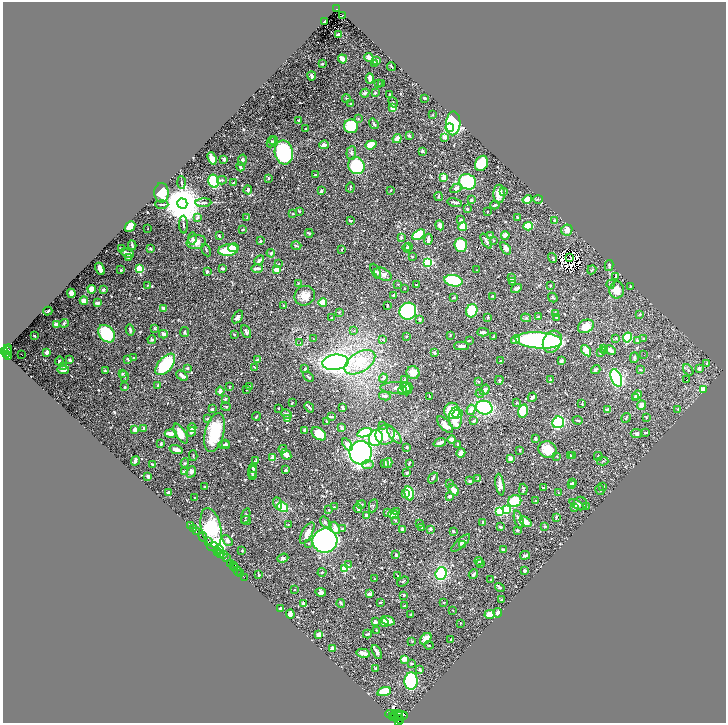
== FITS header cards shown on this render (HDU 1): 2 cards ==
NAXIS1  =                 1447
NAXIS2  =                 1441

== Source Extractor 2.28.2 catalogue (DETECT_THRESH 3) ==
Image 1447 x 1441 px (HDU 1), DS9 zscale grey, zoomed out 1/2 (1 PNG px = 2 x 2 image px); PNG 728 x 725 px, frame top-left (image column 2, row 1441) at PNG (3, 2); each listed source drawn as its Kron ellipse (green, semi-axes under 4 px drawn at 4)
Background 0.359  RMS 0.0064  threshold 0.0191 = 3 sigma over >= 5 px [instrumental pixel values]
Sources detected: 792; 78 cannot appear on this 1/2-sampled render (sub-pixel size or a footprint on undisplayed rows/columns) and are neither listed nor drawn; of the other 714, the 500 brightest by FLUX_AUTO listed and drawn (214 fainter detections omitted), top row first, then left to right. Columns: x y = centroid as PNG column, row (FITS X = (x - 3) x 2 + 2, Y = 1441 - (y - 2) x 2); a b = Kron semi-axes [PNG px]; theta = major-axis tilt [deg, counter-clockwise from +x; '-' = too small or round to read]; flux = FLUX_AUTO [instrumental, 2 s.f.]
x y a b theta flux
337 9 3 2 - 33
343 15 2 2 - 1.4
324 22 3 2 - 2
338 34 3 2 - 7.9
369 57 4 3 - 6.9
343 59 4 2 - 12
377 61 4 3 - 3.9
374 63 3 3 - 2.3
322 64 2 2 - 1.4
391 66 4 1 - 1.4
312 76 4 2 - 4.8
370 78 5 3 - 8.4
378 84 2 2 - 1.6
381 84 3 2 - 2.3
365 93 5 4 - 2.5
375 93 2 2 - 6.2
390 94 2 2 - 1.2
346 98 4 3 - 1.1
424 98 3 2 - 2.2
393 102 5 2 - 0.89
350 104 3 2 - 1.5
393 108 4 3 - 9.9
433 115 2 2 - 2.7
358 118 3 3 - 0.91
299 120 3 3 - 1.9
453 123 12 7 87 220
374 124 5 3 - 2.2
351 126 7 7 - 43
450 128 4 3 - 38
305 129 2 2 - 1.2
409 136 3 2 - 1.9
445 137 4 3 - 6.3
397 139 5 3 - 10
274 141 4 3 - 1.3
271 142 6 4 67 1.9
324 145 5 3 - 6.4
371 145 5 3 - 32
422 151 2 2 - 8.4
284 152 12 9 -78 210
351 153 7 5 83 3.5
212 158 6 4 -68 17
224 159 4 3 - 2.3
242 160 6 3 77 4
481 163 8 6 63 43
356 166 9 8 - 77
240 167 4 2 - 4.4
315 175 2 2 - 1.1
444 177 4 3 - 9.6
269 178 3 2 - 1.4
222 180 5 3 - 2.8
214 181 6 5 - 130
181 182 6 2 -86 1.7
468 182 8 7 - 73
233 183 3 2 - 2.2
350 187 5 2 - 1
456 188 6 4 31 3.6
248 190 4 3 - 2.8
391 190 3 2 - 0.94
321 191 3 3 - 2.5
504 191 4 2 - 0.89
161 193 10 7 -88 29
499 194 9 5 90 14
438 197 4 2 - 0.88
527 199 5 4 - 15
538 199 5 2 - 1
471 200 3 3 - 1.7
455 202 7 2 -13 3.2
182 203 5 5 - 5700
203 203 8 3 3 2.5
162 204 7 2 0 1.9
495 205 4 2 - 3.8
467 209 3 3 - 1.4
488 211 2 2 - 1.1
299 212 4 3 - 0.98
293 213 3 2 - 0.9
197 217 4 3 - 3.2
247 217 3 2 - 1.2
517 218 2 2 - 1.1
461 220 4 2 - 1.6
350 221 2 2 - 2.4
555 221 2 2 - 1.9
183 225 9 3 -88 2.5
440 225 5 3 - 6.5
463 226 4 3 - 16
528 226 4 4 - 34
130 227 6 4 50 19
148 229 2 2 - 0.93
243 230 3 2 - 2.1
567 230 5 5 - 8
309 233 4 2 - 1.8
419 235 7 4 33 47
490 235 4 2 - 0.88
505 235 4 3 - 6.9
219 236 3 3 - 0.99
401 237 3 3 - 2.3
192 239 6 4 81 2.9
428 239 5 2 - 6.1
493 240 3 2 - 1.1
260 241 4 3 - 1.6
486 241 8 3 -57 3.8
196 242 9 7 9 9.4
132 245 5 2 - 1.7
461 245 7 6 - 60
296 246 5 2 - 1.6
409 246 2 2 - 2.1
121 248 3 2 - 2
233 248 5 4 - 6.9
407 248 4 3 - 2.8
506 248 7 4 -54 6
150 249 3 2 - 3.2
342 249 4 3 - 1.2
206 250 6 2 -63 1.1
228 250 10 6 9 48
127 253 7 3 -19 7.7
271 253 4 3 - 1.8
412 256 2 2 - 1.3
128 257 3 2 - 3.2
570 257 2 1 - 0.9
552 258 5 3 - 1.7
259 260 5 3 - 3.3
428 262 3 3 - 180
279 264 3 2 - 0.84
609 265 5 4 - 1.4
223 268 3 2 - 4.1
257 268 6 3 3 4.5
100 269 6 3 -64 10
140 269 3 3 - 39
121 270 2 2 - 1.6
277 270 3 3 - 27
476 270 2 2 - 0.93
592 270 5 2 - 1.1
207 271 2 2 - 2.5
376 271 8 4 -63 2.7
383 274 9 5 -29 5.7
616 277 3 3 - 0.86
512 278 4 2 - 4
453 281 9 5 -13 93
512 281 2 2 - 4
299 283 3 3 - 0.97
398 284 3 2 - 1.2
611 284 4 4 - 1.9
147 285 4 2 - 0.85
416 285 3 2 - 1.8
550 286 3 3 - 1.1
631 287 3 3 - 0.9
404 288 2 2 - 0.93
516 288 5 3 - 3.4
92 289 4 3 - 13
103 290 2 2 - 7.7
617 290 8 7 - 17
71 293 4 3 - 11
305 296 10 9 - 12
394 296 4 3 - 2
493 296 3 2 - 2.4
454 297 3 2 - 1.3
553 297 5 3 - 1.3
84 300 4 3 - 11
98 303 4 2 - 7.3
323 303 4 3 - 18
387 305 4 2 - 0.99
284 306 2 2 - 1.5
164 308 4 3 - 4.3
48 311 4 2 - 1.6
408 311 9 8 - 210
472 311 7 5 65 54
339 312 3 3 - 1.1
555 313 4 3 - 1.2
640 314 3 3 - 1.4
238 317 7 4 56 4.6
488 317 4 3 - 1.5
538 317 3 3 - 2.1
557 317 4 2 - 2.5
331 318 2 2 - 0.88
526 318 5 4 - 1.9
420 319 4 3 - 1.8
64 323 5 4 - 1.8
56 324 4 4 - 6.6
586 326 8 6 29 14
155 328 3 3 - 1.8
130 330 6 2 -78 2.6
354 331 4 3 - 1
184 332 5 3 - 2.2
246 332 7 3 -64 3.2
483 332 6 2 3 3.3
107 334 10 7 -48 84
163 334 4 3 - 4.1
234 335 2 2 - 1.7
450 335 2 2 - 1.5
34 336 2 2 - 0.85
406 336 3 3 - 1
493 337 3 2 - 2.4
616 338 2 2 - 3.1
627 338 5 4 - 70
643 338 3 3 - 0.94
313 339 4 3 - 1.1
152 340 4 4 - 2.3
383 340 3 3 - 0.93
469 340 3 2 - 1.7
516 340 4 3 - 18
539 340 23 8 -4 400
637 340 2 2 - 6.3
552 342 11 9 62 72
300 343 2 2 - 0.97
461 346 7 3 1 4.4
604 348 3 3 - 1.4
8 349 4 3 - 230
7 350 4 2 - 220
604 350 4 3 - 1.5
610 350 6 3 -28 9.8
4 351 3 2 - 460
586 351 6 3 -53 13
47 352 3 2 - 6
435 353 3 3 - 3.1
600 353 2 2 - 0.85
21 354 3 1 - 3.2
7 355 3 2 - 160
644 355 2 1 - 1.4
9 357 3 2 - 200
134 358 4 3 - 1.3
634 358 5 3 - 1.7
128 359 3 2 - 2.2
70 360 4 3 - 3.4
258 360 2 2 - 6.7
59 361 4 3 - 1.8
500 361 3 2 - 1.2
561 361 3 2 - 4.7
335 362 13 7 6 460
360 362 17 9 32 30
707 363 3 2 - 1.5
165 364 13 7 50 70
64 366 2 2 - 3.7
255 367 4 2 - 1.1
187 368 2 2 - 3.9
699 368 2 2 - 5
305 369 2 2 - 2.5
596 369 5 4 - 1.7
63 370 6 3 -5 3.9
640 370 4 2 - 0.93
688 370 6 2 -55 1.4
105 371 2 2 - 2.5
123 373 3 3 - 1.5
413 373 7 6 - 12
124 376 5 2 - 1.3
182 376 6 3 -40 6.4
308 377 6 2 -41 1.7
383 378 5 4 - 2.6
616 378 9 5 -67 290
404 379 3 2 - 1.8
499 380 4 3 - 1.9
550 380 3 2 - 1.9
687 380 2 2 - 11
478 381 3 2 - 1.6
158 385 3 2 - 1.8
249 386 3 3 - 1.1
125 387 2 2 - 3.9
229 387 3 2 - 0.89
397 388 16 5 -1 10
406 388 6 4 -56 9.3
247 389 2 2 - 1.3
408 389 6 3 65 6.3
403 390 4 4 - 3.5
485 390 5 4 - 4.1
704 390 2 2 - 110
220 391 4 3 - 5.8
480 393 4 4 - 2.1
637 395 5 4 - 9.1
385 396 6 3 -12 4
429 397 4 2 - 1.9
532 397 5 3 - 4.4
635 397 3 2 - 3.7
225 399 3 2 - 1.5
293 403 3 2 - 2.1
516 403 3 2 - 1.4
582 404 3 2 - 1.7
642 405 5 4 - 7.5
226 407 5 2 - 0.98
309 407 5 2 - 2.1
278 408 2 2 - 1.4
342 408 4 2 - 4.5
484 408 8 7 - 120
212 409 3 2 - 4.1
678 409 3 2 - 0.91
471 410 5 4 - 6.6
607 410 2 2 - 8.9
452 411 8 7 - 89
523 411 7 4 76 39
286 414 6 3 -24 4.5
457 414 5 3 - 15
256 416 4 2 - 1.7
332 417 4 2 - 2.6
287 418 2 2 - 7.6
455 418 11 6 87 33
626 418 5 3 - 1.6
646 418 3 3 - 0.99
207 419 3 3 - 0.98
578 420 5 2 - 1.9
326 421 3 2 - 1.3
474 421 3 3 - 2.2
558 422 6 6 - 97
383 425 3 2 - 1.1
445 425 10 5 -47 11
192 428 4 3 - 4.4
342 428 4 2 - 6
144 429 4 3 - 2.1
134 430 3 2 - 7.3
305 430 2 2 - 9.7
191 432 5 3 - 2.7
214 432 20 9 75 65
171 433 6 2 -3 14
364 433 7 3 19 88
636 433 6 4 -5 3.5
646 433 4 2 - 2.5
181 434 11 5 -59 16
319 434 8 5 -37 26
385 435 10 9 - 23
394 435 10 4 -52 5.3
376 438 8 6 75 66
536 439 2 2 - 2.9
452 440 4 4 - 7.1
440 443 6 3 19 5.3
161 444 3 2 - 3.4
226 444 4 3 - 2.1
458 444 3 2 - 2.3
224 445 6 3 -4 3.1
348 445 7 4 -56 9.5
407 447 2 2 - 1.7
176 449 6 3 -18 8.3
283 449 4 3 - 1
520 450 3 2 - 1.4
547 450 9 8 - 18
361 453 11 11 - 280
461 453 5 3 - 11
286 454 6 4 -49 6.4
193 455 5 2 - 0.92
573 455 2 2 - 1.4
557 456 3 2 - 0.94
570 456 3 2 - 3.7
598 456 4 2 - 2.2
273 458 3 2 - 12
510 459 3 2 - 10
135 461 5 3 - 4.3
256 461 4 3 - 1.8
602 461 6 3 -1 1.4
185 463 4 4 - 1.7
385 463 3 2 - 1.2
388 463 5 3 - 3.6
409 463 4 2 - 1.2
152 464 4 2 - 2.1
368 465 6 4 4 3
253 468 4 3 - 1.5
286 470 3 2 - 1.6
184 472 3 2 - 7.8
191 472 6 4 68 6.2
252 472 6 3 83 3.2
407 473 3 3 - 2.7
252 475 3 2 - 0.98
148 477 3 3 - 2.8
433 478 6 3 56 2.6
478 479 3 2 - 1.7
470 481 4 3 - 1.4
573 482 3 3 - 1.7
450 483 3 3 - 0.88
572 484 4 3 - 1.9
500 485 11 4 -81 7.8
205 487 2 2 - 1.2
543 487 2 2 - 1.6
603 487 2 2 - 1.1
523 489 5 2 - 1.7
454 490 6 3 -54 12
600 490 5 2 - 1.3
558 492 4 2 - 0.89
168 493 2 2 - 7.5
409 493 7 4 -75 35
405 494 3 3 - 7.8
450 496 3 3 - 4.4
195 497 2 2 - 1
515 501 7 6 - 42
536 501 4 3 - 0.97
277 503 6 4 -72 4
361 504 4 3 - 1.7
577 504 8 4 -33 3.2
580 504 7 6 - 2.9
373 506 6 4 79 1.7
586 506 3 2 - 0.9
282 507 6 4 -33 22
334 507 2 2 - 1.2
575 507 3 3 - 4.4
358 508 5 2 - 4.1
506 509 3 3 - 81
329 510 2 2 - 1
500 511 3 3 - 110
387 512 4 3 - 2.7
396 512 2 2 - 1.1
366 515 4 3 - 4.4
394 515 5 3 - 27
246 516 8 3 73 2.1
556 517 4 3 - 2.1
246 520 5 3 - 1.5
519 520 9 3 -73 4.3
395 521 3 2 - 1.4
325 522 6 4 -58 2.4
483 522 3 3 - 2
526 522 7 4 -37 9.3
288 524 3 2 - 0.96
419 524 3 3 - 1.1
190 526 2 1 - 20
545 526 2 2 - 1.5
422 527 3 2 - 1.2
500 527 3 2 - 3.3
211 528 20 9 -77 700
335 528 6 3 -69 10
193 529 2 1 - 70
343 529 3 3 - 4.2
402 529 3 2 - 5.2
431 529 3 3 - 2.2
517 530 2 2 - 5
453 531 3 2 - 1.6
196 532 3 2 - 450
307 533 12 5 61 9.4
203 537 5 2 - 52
227 541 6 3 -51 3.8
325 541 12 12 - 380
208 542 4 2 - 380
308 543 3 2 - 1.5
461 543 12 3 41 3.2
463 544 4 3 - 2.8
213 547 6 4 15 500
219 549 4 2 - 270
503 550 3 2 - 1.7
242 551 2 2 - 1.2
217 552 4 1 - 180
220 554 3 1 - 330
224 555 3 2 - 400
396 555 2 2 - 3.6
525 555 5 3 - 3.6
226 558 3 2 - 230
283 558 5 4 - 2.2
479 561 4 3 - 1.9
231 563 3 2 - 390
480 563 4 3 - 1
233 565 2 1 - 410
349 565 3 3 - 1.2
235 568 3 2 - 420
345 569 3 3 - 86
238 571 4 1 - 52
524 571 3 3 - 2.9
322 572 4 3 - 1.1
241 573 2 1 - 23
441 573 6 5 - 150
473 574 5 3 - 2.7
259 575 4 3 - 1.6
397 575 3 2 - 0.9
244 577 2 1 - 20
375 579 2 2 - 0.89
491 580 2 2 - 0.89
403 581 6 2 35 1.4
500 587 5 2 - 1.6
294 590 2 2 - 1
321 592 5 4 - 7.2
370 594 4 2 - 11
404 595 3 2 - 1.9
501 600 2 2 - 2.7
444 602 3 2 - 1.4
341 603 4 2 - 2.3
380 603 3 2 - 0.99
303 604 3 2 - 4.6
405 606 3 2 - 1.7
281 608 4 3 - 2.7
452 610 2 2 - 0.87
498 613 5 3 - 3.9
290 614 4 3 - 6.8
490 614 5 4 - 9.3
411 615 2 2 - 5.1
388 621 7 3 -20 13
375 622 3 2 - 5.8
384 622 4 3 - 7.2
460 623 3 2 - 0.87
376 630 3 2 - 0.97
319 634 4 3 - 7
367 634 4 2 - 2.4
426 639 7 4 48 12
451 639 2 2 - 1.1
412 641 3 3 - 1
429 645 4 2 - 1.2
333 648 3 3 - 15
377 652 7 3 -63 4.4
363 653 7 3 -12 7.9
404 659 3 3 - 11
411 663 3 2 - 1
376 668 3 3 - 1.3
420 670 3 3 - 1.9
411 681 9 6 85 210
384 691 7 4 19 28
392 714 6 3 1 3000
399 714 4 2 - 1500
393 716 4 2 - 2200
400 716 7 3 12 3100
394 718 4 2 - 2000
400 719 4 2 - 960
398 721 3 3 - 1300
At the frame edge (FLAGS 8, measured only in part): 1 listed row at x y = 398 721
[214 fainter detections neither listed nor drawn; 78 sub-pixel or undisplayed-footprint detections neither listed nor drawn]